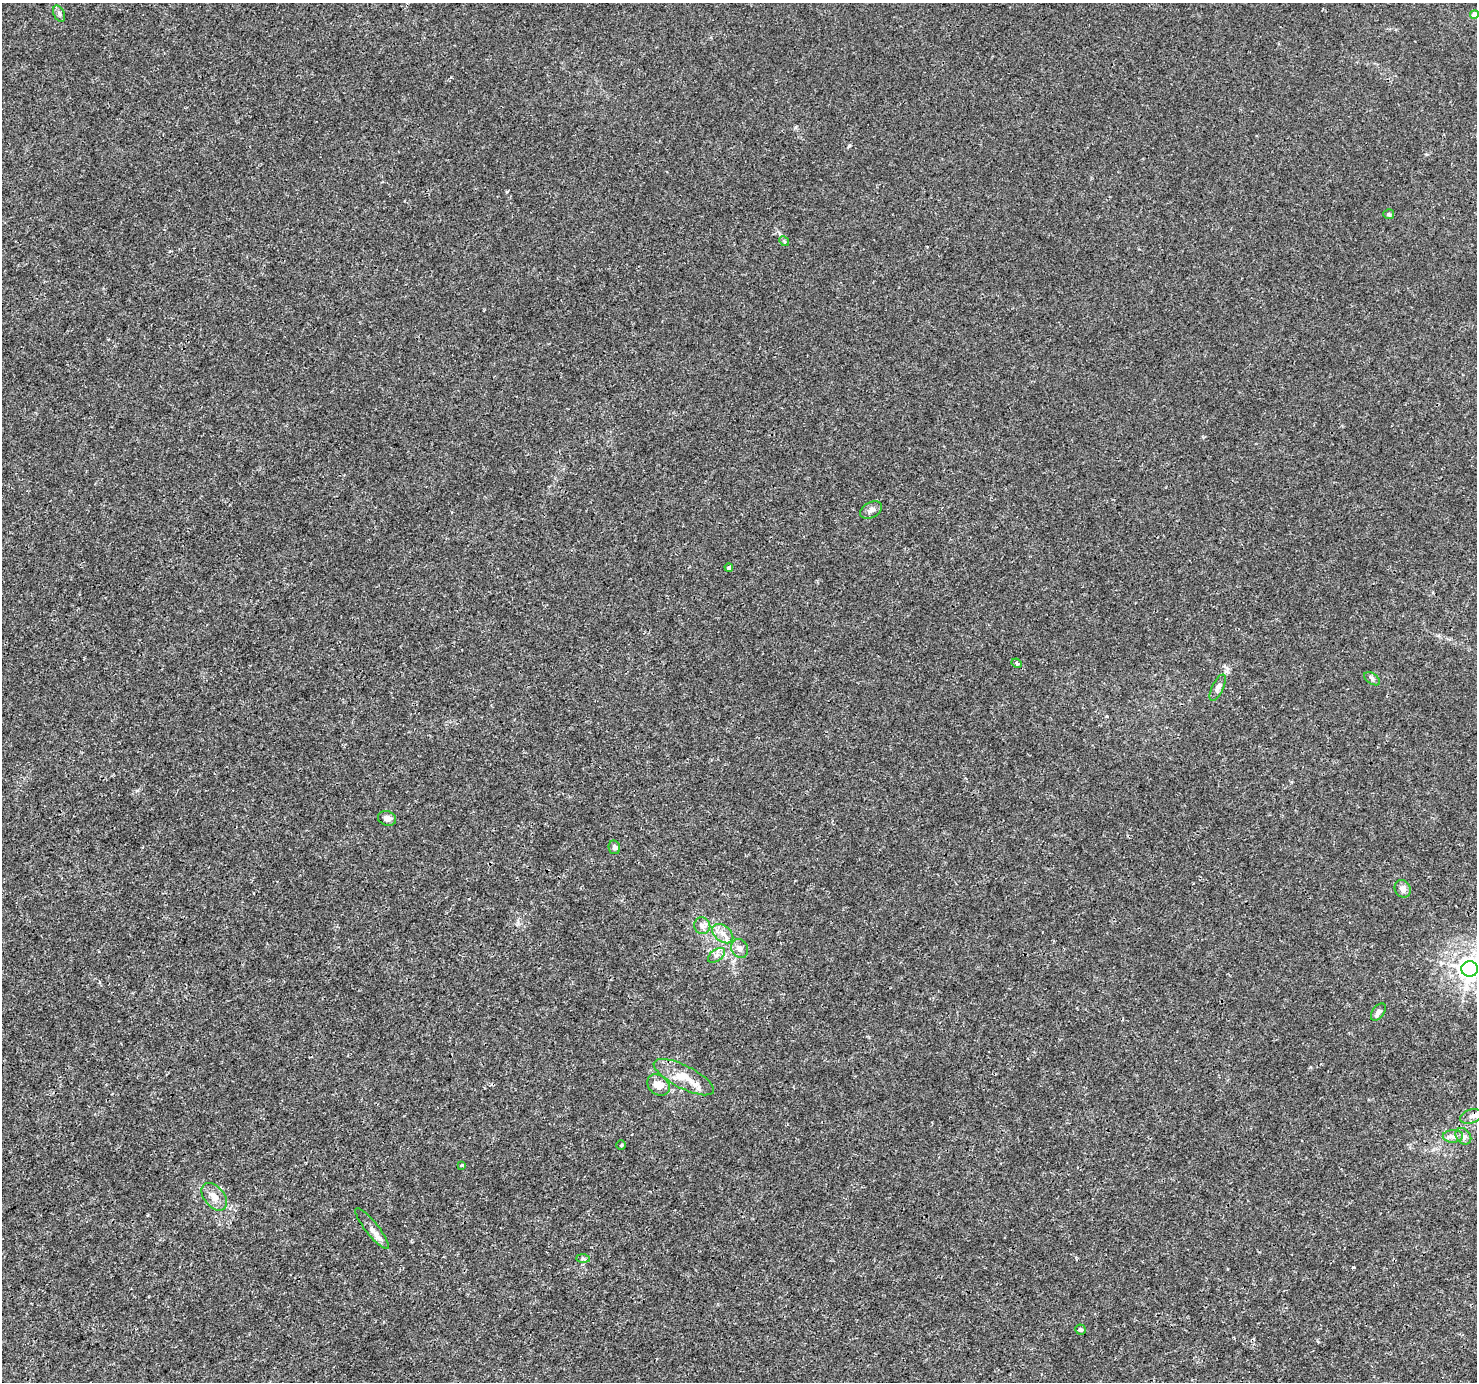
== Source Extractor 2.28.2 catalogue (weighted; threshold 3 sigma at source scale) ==
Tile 7 of 4 x 4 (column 3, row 2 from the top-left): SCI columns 2955-4429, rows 2941-4320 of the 5904 x 5819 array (HDU 1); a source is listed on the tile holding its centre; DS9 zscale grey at full resolution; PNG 1479 x 1384 px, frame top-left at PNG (2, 3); each listed source drawn as its Kron ellipse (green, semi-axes under 4 px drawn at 4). Shown black and unused: <1% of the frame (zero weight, under 3 of 4 exposures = <1% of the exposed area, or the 3 px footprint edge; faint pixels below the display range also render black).
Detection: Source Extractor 2.28.2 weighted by HDU 2 'WHT'; one run over the whole footprint, this tile lists its part. Background 0.00285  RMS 0.0011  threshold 0.00475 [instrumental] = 3 sigma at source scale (4.5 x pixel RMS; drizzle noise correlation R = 1.50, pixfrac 1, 0.0396/0.0396 arcsec/px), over >= 5 px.
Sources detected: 31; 1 cosmic-ray / hot-pixel residue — neither listed nor drawn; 1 inside a brighter listed object's ellipse — not listed separately; the other 29 listed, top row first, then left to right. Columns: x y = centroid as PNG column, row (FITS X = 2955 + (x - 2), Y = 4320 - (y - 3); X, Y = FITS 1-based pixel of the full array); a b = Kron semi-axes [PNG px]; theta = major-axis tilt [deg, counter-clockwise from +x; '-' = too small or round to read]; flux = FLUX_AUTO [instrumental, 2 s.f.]
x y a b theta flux
59 14 8 5 -64 0.27
1474 15 4 4 - 0.79
1389 214 5 5 - 0.19
784 241 5 4 - 0.14
871 510 12 7 29 0.47
729 567 4 3 - 0.36
1017 663 5 4 - 0.17
1372 679 9 5 -33 0.26
1218 688 14 5 64 0.42
387 818 9 7 -18 0.46
614 847 7 5 -77 0.31
1403 889 9 7 -62 0.51
702 926 8 8 - 0.44
723 934 12 8 -38 0.78
740 948 10 8 -64 0.58
717 955 10 5 37 0.39
1470 969 8 7 - 90
1378 1012 10 5 54 0.46
684 1077 33 11 -27 2.4
658 1085 12 9 -39 1.1
1471 1116 11 7 18 0.51
1453 1136 10 6 3 0.48
1463 1136 9 7 -53 0.4
621 1145 4 4 - 0.12
462 1165 3 3 - 0.12
214 1197 16 10 -51 0.99
372 1228 25 6 -52 0.63
583 1259 7 4 -1 0.19
1080 1329 5 5 - 0.25
Isophote crosses this tile's border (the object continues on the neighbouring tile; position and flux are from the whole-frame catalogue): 2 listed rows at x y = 1474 15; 1470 969
Unlisted compact peaks at least as high as the median listed source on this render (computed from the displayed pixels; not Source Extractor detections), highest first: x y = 1353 1267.